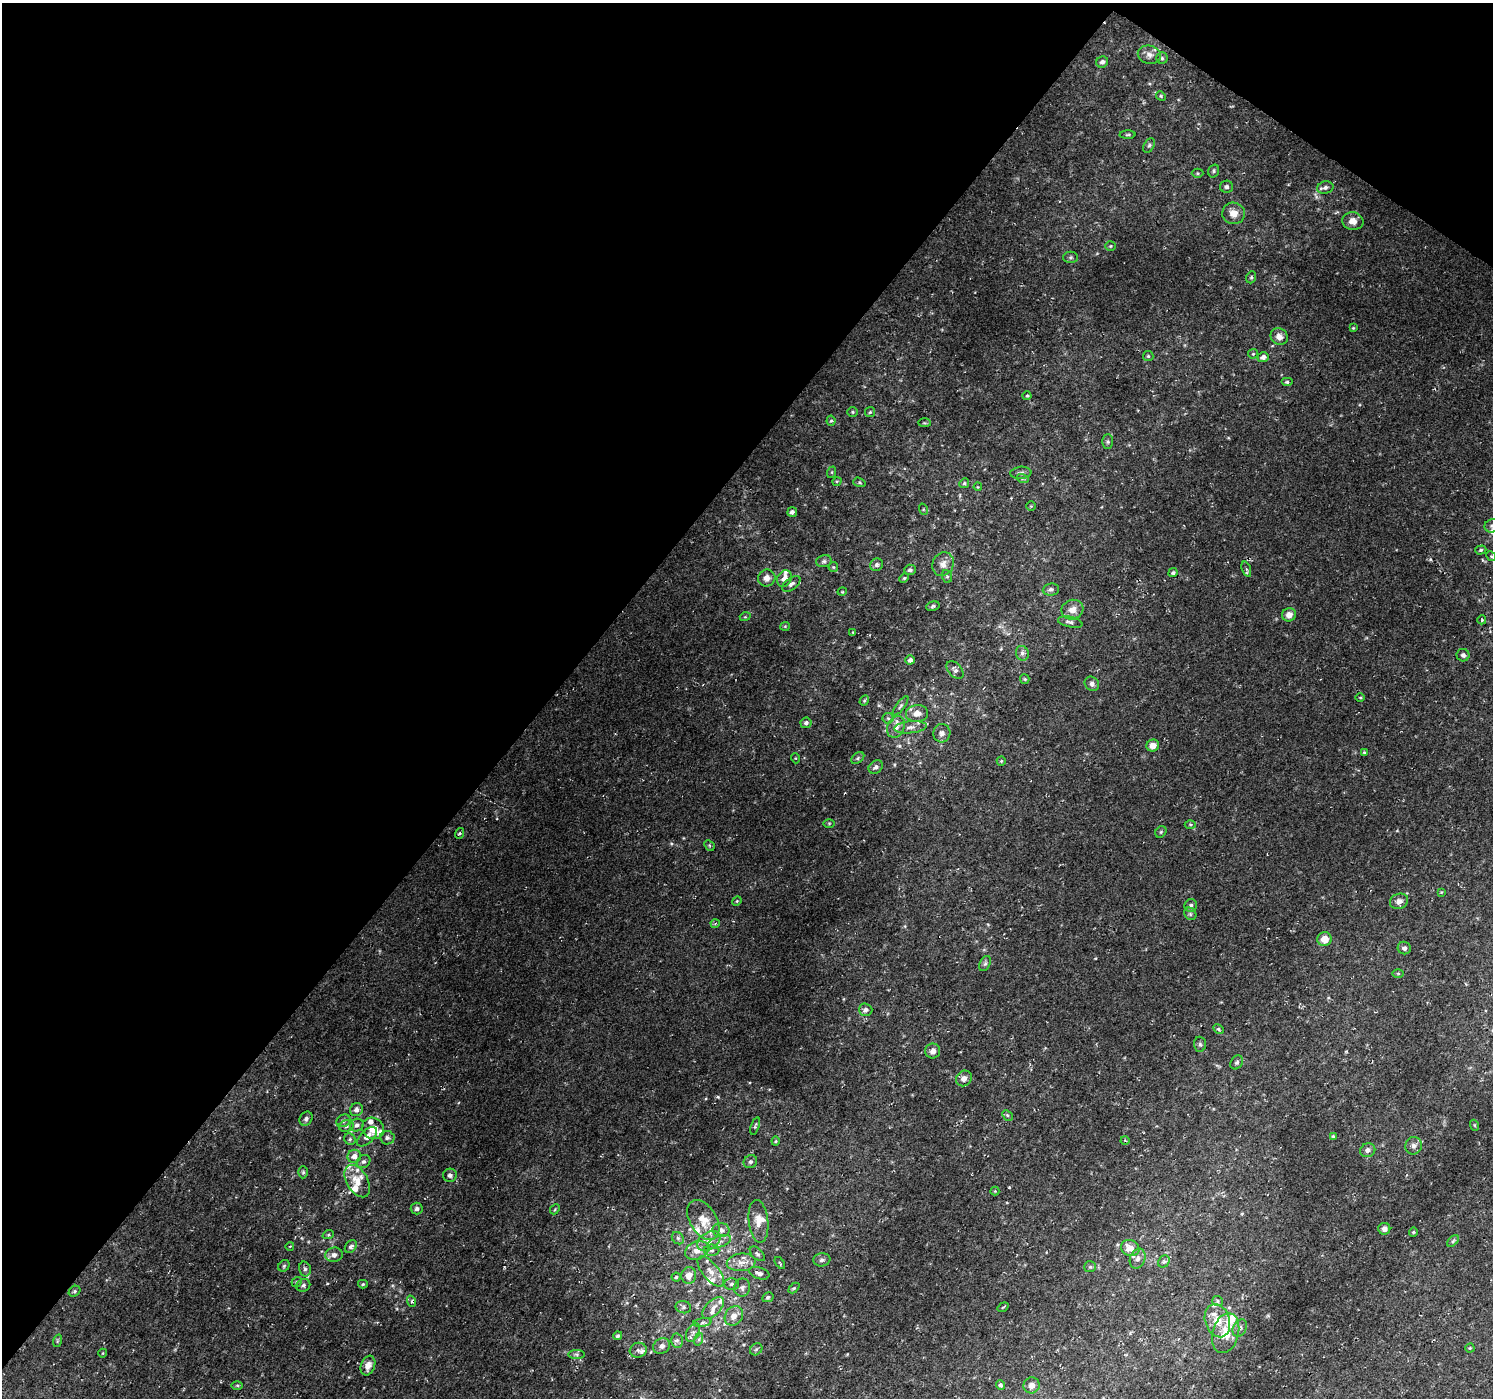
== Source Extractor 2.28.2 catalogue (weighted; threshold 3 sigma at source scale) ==
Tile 2 of 4 x 4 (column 2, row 1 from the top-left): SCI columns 1495-2985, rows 4370-5765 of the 5971 x 6010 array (HDU 1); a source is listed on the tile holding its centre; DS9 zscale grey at full resolution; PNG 1495 x 1400 px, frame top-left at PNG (2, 3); each listed source drawn as its Kron ellipse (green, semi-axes under 4 px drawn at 4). Shown black and unused: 39% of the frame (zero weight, under 2 of 3 exposures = <1% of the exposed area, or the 3 px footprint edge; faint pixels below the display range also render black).
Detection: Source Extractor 2.28.2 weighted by HDU 2 'WHT'; one run over the whole footprint, this tile lists its part. Background 0.021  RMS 0.0065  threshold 0.0291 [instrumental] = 3 sigma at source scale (4.5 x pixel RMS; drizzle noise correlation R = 1.50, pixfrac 1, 0.0396/0.0396 arcsec/px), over >= 5 px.
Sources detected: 213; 1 too faint to see at this stretch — neither listed nor drawn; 20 inside a brighter listed object's ellipse — not listed separately; the other 192 listed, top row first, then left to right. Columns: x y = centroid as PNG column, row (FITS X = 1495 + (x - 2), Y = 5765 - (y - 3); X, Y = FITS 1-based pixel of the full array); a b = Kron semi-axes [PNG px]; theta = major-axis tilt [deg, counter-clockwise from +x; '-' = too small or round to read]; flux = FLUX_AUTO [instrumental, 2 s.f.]
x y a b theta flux
1149 55 12 9 -13 3.9
1162 58 5 5 - 1.1
1102 62 6 5 - 2
1161 96 5 4 - 0.79
1128 135 8 3 1 0.94
1149 145 8 5 62 1.3
1214 171 6 5 - 1.1
1198 173 6 4 -1 0.91
1226 187 6 6 - 1.5
1325 188 8 6 13 2.3
1234 213 11 10 - 6.4
1353 221 10 9 - 5.1
1110 246 5 4 - 0.79
1071 257 7 5 1 1.2
1251 277 6 4 69 1
1353 328 4 3 - 0.61
1279 337 9 8 - 3.8
1253 354 5 4 - 0.75
1148 356 5 5 - 0.94
1263 357 6 5 - 3.1
1287 382 6 4 0 1.2
1027 396 4 4 - 0.69
853 412 5 4 - 0.89
870 412 5 5 - 0.92
831 421 5 4 - 0.96
924 423 6 3 0 0.71
1108 442 7 5 89 1.3
832 472 6 4 72 0.69
1021 473 10 6 5 2.2
1023 479 6 4 -17 0.91
837 481 5 3 - 0.58
859 482 6 4 -18 0.91
964 483 5 4 - 0.95
978 487 4 3 - 0.51
1031 506 4 4 - 0.66
923 509 6 3 -73 0.67
792 512 5 4 - 2.2
1492 526 7 6 - 1.9
1481 550 6 4 17 1.1
1491 556 5 4 - 0.73
824 561 8 6 14 1.6
943 564 12 10 65 5
877 565 7 6 - 2
833 567 5 4 - 0.82
1246 569 8 3 -71 1.1
910 570 6 5 - 1.6
1173 573 4 4 - 1.3
947 576 6 5 - 1.2
767 578 9 8 - 4.5
904 578 5 4 - 0.78
784 579 9 7 62 4.8
791 584 10 5 35 2.4
1051 589 8 6 6 1.8
842 592 5 3 - 0.52
933 606 7 4 11 1.2
1072 610 11 9 18 5
1289 615 7 6 - 4.4
745 617 5 3 - 0.61
1482 620 4 4 - 0.74
1070 622 12 5 -12 2.1
785 626 5 4 - 0.67
853 632 4 3 - 0.45
1022 653 7 6 - 2.1
1463 655 6 6 - 1.9
910 660 4 4 - 2.3
955 670 10 6 -48 2.3
1025 679 5 4 - 0.75
1092 684 7 6 - 2.1
1360 697 4 3 - 0.64
864 701 5 4 - 0.82
900 706 11 4 53 1.5
917 713 11 8 6 5.3
888 718 6 5 - 1.2
806 723 5 5 - 1.7
896 727 11 8 64 4.4
910 727 16 6 5 3.3
942 733 9 8 - 3.1
1153 745 6 6 - 4.6
1364 752 4 3 - 0.68
795 758 5 3 - 0.56
858 758 7 5 38 1.3
1001 761 5 4 - 0.79
876 767 8 6 37 2.1
829 823 6 4 1 0.74
1190 825 5 3 - 0.8
1161 832 6 5 - 0.94
459 833 5 3 - 0.85
709 845 6 4 -46 0.99
1441 892 4 4 - 0.51
737 901 5 4 - 0.77
1399 901 9 7 21 3.2
1191 906 6 6 - 1.7
1190 914 7 5 -47 1.3
715 924 4 3 - 0.62
1324 939 7 7 - 7.4
1404 948 6 6 - 1.7
985 964 8 5 62 1.3
1398 973 6 4 0 0.72
866 1010 6 6 - 2.3
1218 1029 5 4 - 0.92
1200 1044 7 6 - 1.5
933 1051 7 7 - 3.1
1237 1062 7 5 56 1.5
964 1078 8 7 - 4
356 1110 7 6 - 3
1007 1115 6 4 -45 1
306 1119 7 6 - 1.7
343 1121 7 6 - 1.8
357 1125 7 6 - 2.4
1474 1125 5 3 - 0.57
346 1126 7 5 19 1.8
755 1126 9 3 72 0.94
373 1128 11 10 - 7.8
1333 1136 4 3 - 0.79
367 1137 12 6 45 4.4
387 1138 7 6 - 2.1
350 1139 6 5 - 1.3
1125 1140 4 3 - 0.71
776 1141 4 4 - 0.74
1414 1146 9 8 - 2.5
1368 1150 8 6 23 2.5
354 1156 7 6 - 4.5
363 1162 7 6 - 1.7
750 1162 7 6 - 1.5
303 1172 6 5 - 0.96
450 1175 7 6 - 2.1
357 1181 18 10 -60 9.3
995 1191 4 4 - 0.65
417 1209 6 6 - 1.6
555 1209 5 4 - 0.82
703 1220 22 13 -59 12
758 1221 21 9 -84 7.7
1384 1229 6 6 - 2.7
721 1230 8 7 - 3.3
1413 1232 4 4 - 0.71
328 1235 6 3 19 0.92
678 1238 7 5 -46 1.4
709 1241 13 8 33 5.2
1453 1241 7 4 45 1.1
719 1242 12 5 20 3.3
290 1246 4 3 - 0.47
351 1247 7 5 50 1.9
1130 1248 9 8 - 6.8
697 1250 12 9 23 5.8
712 1250 7 5 0 1.8
757 1254 9 5 -44 1.5
334 1255 9 7 13 3
1138 1259 10 7 68 3.1
822 1260 8 6 7 2
1164 1261 6 5 - 1.4
741 1262 14 9 5 5.9
780 1263 7 3 -53 0.7
284 1266 6 5 - 1.1
1090 1267 6 5 - 1
305 1269 7 5 -75 1.6
711 1271 18 8 -52 6.2
759 1273 10 6 -18 2.8
689 1275 8 7 - 6
676 1277 4 4 - 0.94
297 1282 5 4 - 1
363 1284 5 4 - 0.79
732 1284 7 5 0 1.7
303 1285 7 6 - 1.6
742 1288 9 8 - 2.5
794 1288 6 4 44 0.93
74 1291 6 5 - 1
768 1297 6 4 29 1.2
411 1301 6 4 -71 1.1
1218 1301 5 5 - 1.1
683 1307 8 6 -13 1.7
1003 1307 6 3 35 0.74
713 1308 13 7 45 4.3
734 1316 10 8 56 5.6
1217 1321 17 12 -72 11
702 1323 9 4 7 1.7
1240 1328 9 6 60 2.3
693 1332 10 6 63 2.7
1226 1333 20 13 75 13
618 1336 4 4 - 1.3
699 1339 6 4 72 1.1
677 1340 7 6 - 1.9
57 1341 6 4 72 0.84
662 1346 9 7 31 3.1
1470 1348 4 4 - 0.63
756 1349 7 5 44 1.3
638 1350 8 7 - 2
103 1353 4 3 - 0.5
577 1354 8 4 0 1.4
368 1366 10 7 69 5.2
237 1385 5 3 - 0.77
1000 1385 4 4 - 1.8
1032 1385 8 8 - 3.8
Isophote crosses this tile's border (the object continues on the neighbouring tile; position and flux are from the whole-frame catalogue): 1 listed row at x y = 1492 526